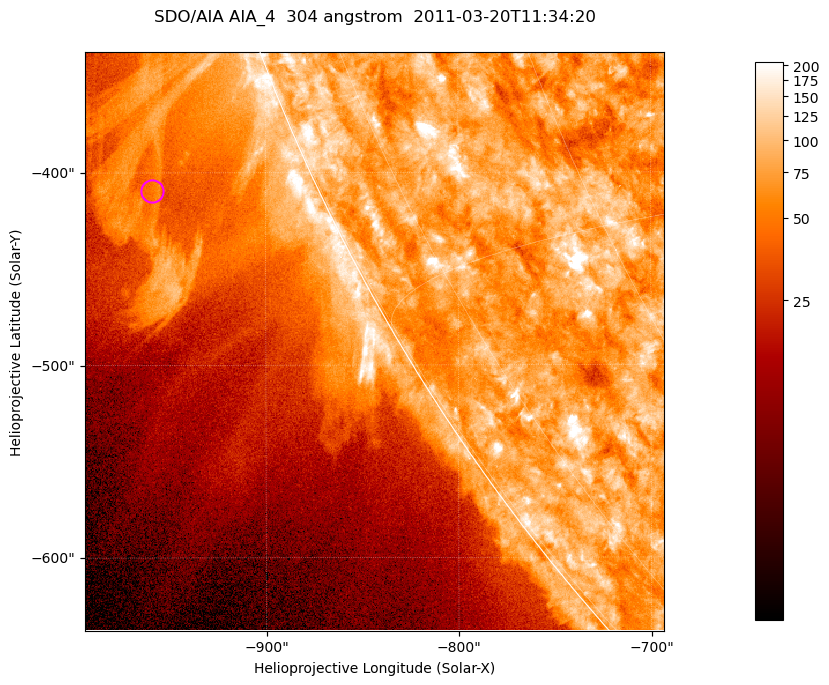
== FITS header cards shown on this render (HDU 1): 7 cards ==
TELESCOP= 'SDO/AIA '           / For AIA: SDO/AIA
INSTRUME= 'AIA_4   '           / For AIA: AIA_ATA1, AIA_ATA2, AIA_ATA3 or AIA_AT
WAVELNTH=                  304 / [angstrom] Wavelength
WAVEUNIT= 'angstrom'           / Wavelength unit: angstrom
DATE-OBS= '2011-03-20T11:34:20.127' / [ISO] Date when observation started; ISO 8
CTYPE1  = 'HPLN-TAN'           / CTYPE1; Typically HPLN
CTYPE2  = 'HPLT-TAN'           / CTYPE2; Typically HPLT

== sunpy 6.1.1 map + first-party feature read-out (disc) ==
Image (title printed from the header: SDO/AIA AIA_4  304 angstrom  2011-03-20T11:34:20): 501 x 501 px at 0.6 arcsec/px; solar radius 964 arcsec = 1606 px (partial field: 1.4% of the solar disc is inside the frame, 44% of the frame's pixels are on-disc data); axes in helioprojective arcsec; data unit not stated in the header (colour bar unlabelled)
Orientation: roll -0.132 deg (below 1 deg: not rotated)
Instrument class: DISC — disc imager (sunpy class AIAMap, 304 A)
Bright regions (active regions / flare kernels): reference = the on-disc median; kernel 5 px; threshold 5 sigma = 120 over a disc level ~76.8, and >= 1.15x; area >= 251 px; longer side >= 6 px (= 3.6 arcsec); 0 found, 0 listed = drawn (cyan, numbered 1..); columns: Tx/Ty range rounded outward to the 2 arcsec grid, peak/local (2 s.f.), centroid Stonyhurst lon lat
Off-limb structures (1.02-1.3 R_sun): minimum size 125 px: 7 found; the strongest spans PA ~110..115 deg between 1.02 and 1.15 R_sun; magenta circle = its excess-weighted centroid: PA ~115 deg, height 1.08 R_sun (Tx ~-960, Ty ~-410 arcsec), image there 2.2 x the reference